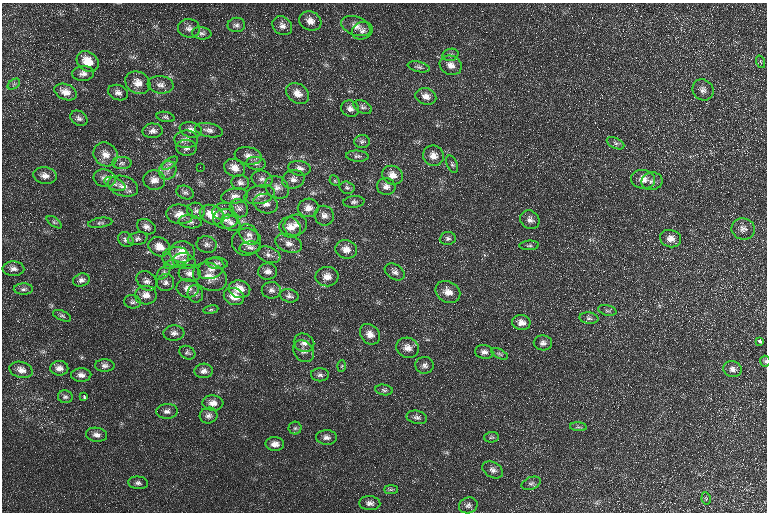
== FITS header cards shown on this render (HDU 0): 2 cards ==
NAXIS1  =                  765 / Axis length
NAXIS2  =                  510 / Axis length

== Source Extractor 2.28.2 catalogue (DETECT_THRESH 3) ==
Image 765 x 510 px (HDU 0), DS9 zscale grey, 1 PNG px = 1 image px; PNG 769 x 514 px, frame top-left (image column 1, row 510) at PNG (2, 3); each listed source drawn as its Kron ellipse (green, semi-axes under 4 px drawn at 4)
Background 30.2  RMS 9.9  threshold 29.6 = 3 sigma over >= 5 px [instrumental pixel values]
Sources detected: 165; all 165 listed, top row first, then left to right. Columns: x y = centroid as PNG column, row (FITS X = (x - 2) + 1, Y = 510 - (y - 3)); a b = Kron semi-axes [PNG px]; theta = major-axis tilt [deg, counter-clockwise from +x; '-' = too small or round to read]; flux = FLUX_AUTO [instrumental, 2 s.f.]
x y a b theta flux
310 21 11 9 -20 5100
236 25 9 7 1 2200
282 26 10 8 -39 3700
356 26 15 9 -21 5400
189 28 11 9 -6 3400
362 31 10 8 21 2900
202 33 10 6 -7 2100
450 55 8 6 16 1800
88 62 12 9 -37 13000
761 62 6 4 -70 940
451 65 11 9 -24 4800
419 67 11 5 -13 1800
83 73 11 7 3 3400
138 83 13 10 -30 6900
14 84 7 4 35 1300
161 85 13 8 -5 3700
703 90 11 10 - 3400
66 92 12 7 -22 6400
118 93 10 7 -21 2800
298 93 12 9 -36 6000
426 96 10 8 -16 4600
363 107 10 6 -26 2000
350 109 9 8 - 3100
166 117 9 5 -13 1500
79 118 9 7 -34 2200
191 130 11 7 -11 4000
209 130 14 7 -11 3100
153 131 10 7 3 3100
186 139 12 8 0 3700
362 142 8 6 2 1800
615 143 9 5 -26 1900
186 148 10 8 -3 3200
105 154 13 11 -46 6500
248 156 14 8 -11 4600
357 156 11 5 -3 1900
433 156 10 10 - 5600
122 163 10 6 0 2100
170 163 9 4 36 1900
256 163 10 6 -7 2300
452 164 9 5 -64 1500
200 167 2 2 - 670
234 168 11 8 -24 5200
299 168 11 7 -8 3500
168 170 9 8 - 3600
392 175 10 9 - 6000
45 176 12 8 -7 4300
105 178 11 8 -15 3700
262 179 11 8 -14 3500
293 179 11 9 14 4100
643 179 12 9 -10 5600
154 180 11 10 - 4800
335 181 6 4 -46 1000
652 181 10 9 - 3000
240 182 9 7 -13 2700
115 184 11 6 -24 2400
123 186 15 10 -17 6200
277 187 13 10 -37 4800
386 187 9 8 - 3600
347 188 7 6 - 1600
185 192 9 6 -22 1900
260 195 15 9 15 4700
235 196 13 7 8 3900
354 202 10 6 5 1900
266 204 12 9 -19 4800
239 208 10 8 -41 2800
308 208 10 9 - 5500
196 211 9 8 - 2300
223 211 11 8 13 3200
180 214 13 9 -6 6700
212 215 13 9 -25 14000
324 216 10 9 - 3800
226 219 12 10 -3 5400
530 220 10 9 - 3500
54 222 9 4 -36 1300
190 222 11 6 -8 2800
100 223 12 5 8 1600
231 223 10 7 -31 3000
295 225 12 10 22 4800
146 227 10 7 -25 2900
290 227 11 10 - 5700
743 229 12 10 -17 4000
249 234 11 8 -53 3900
448 238 8 6 6 1800
138 239 10 6 12 1900
671 239 11 8 -16 5000
126 240 8 7 - 2300
246 242 14 13 - 7500
288 243 14 9 -20 4700
207 244 10 8 -13 2600
529 245 10 4 4 1500
159 247 11 9 -28 6800
250 247 11 6 4 2400
346 249 11 9 -16 5800
182 252 12 10 2 9500
268 255 12 7 -21 3300
175 257 14 10 6 6100
184 261 11 8 -9 3800
217 263 11 6 -4 1900
171 264 7 4 20 1100
13 269 11 7 -2 3200
211 269 13 9 23 5000
268 271 9 8 - 3600
163 272 9 5 49 1600
395 272 11 7 -33 2800
190 273 11 8 -4 4100
210 277 18 13 -26 7900
327 277 11 9 3 5400
81 280 8 6 17 2400
147 281 11 8 -40 2900
165 283 9 8 - 2800
188 288 11 9 -8 4900
23 289 9 5 1 1900
239 289 11 8 -9 9000
271 290 9 8 - 2900
448 292 13 10 -30 6100
195 294 8 8 - 2300
146 295 11 9 -1 5200
234 296 10 8 -20 8400
289 296 9 6 -12 2300
132 302 8 6 -10 1700
211 310 8 4 9 1000
607 310 9 5 -13 1500
62 316 9 5 -22 1400
589 318 9 5 -7 1900
521 322 9 7 -13 4900
174 333 10 7 4 3100
370 334 11 9 -49 4800
760 341 4 3 - 1900
304 343 10 9 - 3800
543 343 9 7 -2 2800
408 348 11 10 - 5300
303 351 12 9 -52 3400
484 352 9 7 -11 2600
187 353 8 6 -30 1500
500 354 9 4 -27 1300
765 361 5 5 - 960
425 365 9 8 - 2700
105 366 10 6 -1 2200
342 366 5 3 - 680
59 368 9 7 0 3600
732 369 9 8 - 3000
21 370 12 8 -15 4400
204 371 9 7 2 2900
81 375 10 7 0 3300
320 375 9 6 0 2100
384 390 9 5 -9 1400
65 397 7 6 - 1700
84 397 4 3 - 930
213 403 10 7 -3 4700
167 411 11 7 2 2700
209 415 9 8 - 2700
417 417 10 6 -13 2200
578 427 8 3 -5 1300
295 428 6 6 - 1300
97 435 10 7 -8 3200
326 437 10 7 -2 2700
491 437 7 5 2 1100
275 444 9 7 -2 3900
493 470 11 7 -30 2900
138 483 10 6 -6 2100
531 483 10 6 21 1800
391 490 7 4 0 1200
706 498 6 4 -80 1000
370 503 10 7 -5 2900
468 505 9 8 - 2500
At the frame edge (FLAGS 8, measured only in part): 1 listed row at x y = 765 361